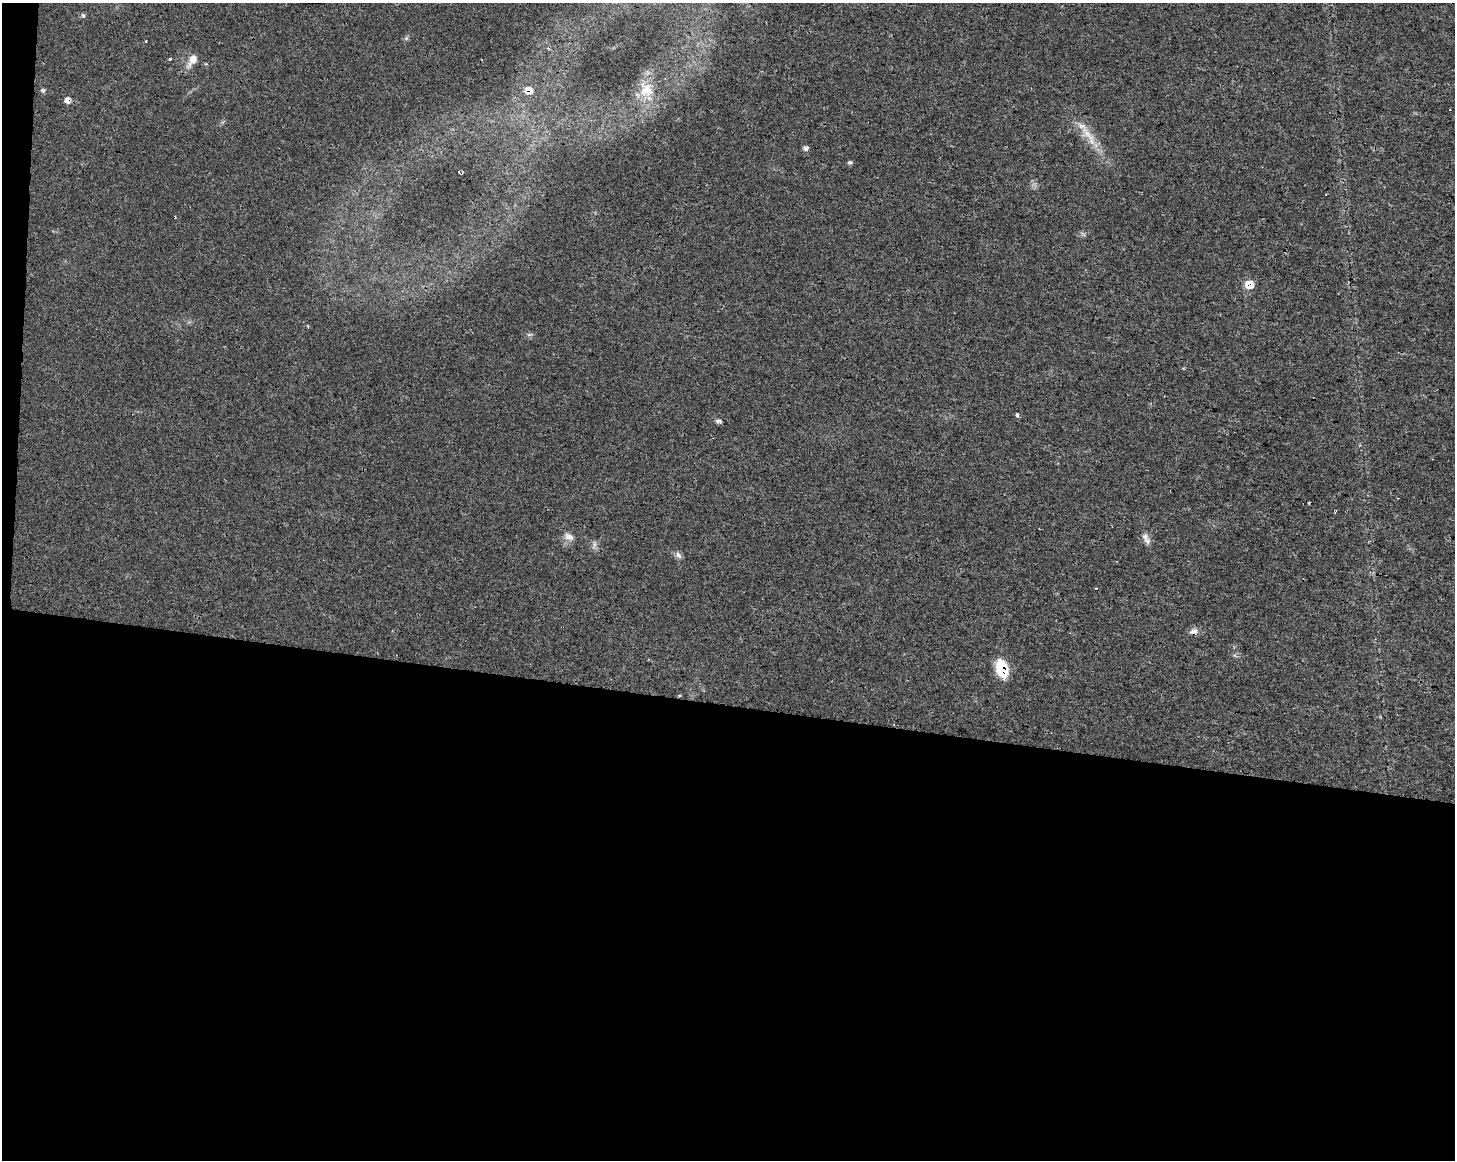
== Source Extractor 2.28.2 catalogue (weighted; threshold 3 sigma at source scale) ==
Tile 10 of 3 x 4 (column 1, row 4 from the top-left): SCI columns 282-1734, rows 1-1158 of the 4865 x 4639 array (HDU 1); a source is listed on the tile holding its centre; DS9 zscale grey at full resolution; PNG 1457 x 1162 px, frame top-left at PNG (2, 3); no overlay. Shown black and unused: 40% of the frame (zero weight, under 3 of 4 exposures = <1% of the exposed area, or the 3 px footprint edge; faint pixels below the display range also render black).
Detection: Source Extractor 2.28.2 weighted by HDU 2 'WHT'; one run over the whole footprint, this tile lists its part. Background 0.0168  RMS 0.0031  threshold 0.0137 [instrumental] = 3 sigma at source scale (4.5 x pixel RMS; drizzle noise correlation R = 1.50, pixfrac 1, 0.0396/0.0396 arcsec/px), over >= 5 px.
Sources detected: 26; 4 cosmic-ray / hot-pixel residue — not listed; the other 22 listed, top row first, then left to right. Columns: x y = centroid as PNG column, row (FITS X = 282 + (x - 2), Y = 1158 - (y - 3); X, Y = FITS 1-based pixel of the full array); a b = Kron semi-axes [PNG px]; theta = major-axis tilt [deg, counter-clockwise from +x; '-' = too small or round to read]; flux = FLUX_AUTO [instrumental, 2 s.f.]
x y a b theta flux
83 15 6 4 -64 0.5
549 47 5 3 - 0.42
170 59 3 3 - 1.5
192 60 18 9 59 2.8
43 90 6 5 - 0.49
529 90 8 8 - 2.8
646 90 22 18 53 7
67 100 7 7 - 1.2
1089 136 34 8 -56 5.6
806 148 7 6 - 0.84
850 162 6 5 - 0.53
1249 284 7 7 - 5
529 335 7 4 19 0.53
1017 415 3 3 - 2.8
718 421 9 5 -4 0.7
1335 511 4 3 - 0.36
1145 536 10 9 - 1.6
569 537 13 8 -28 1.7
678 555 10 6 -53 1.1
1194 631 12 7 13 1.4
1002 668 16 10 -72 11
679 695 3 3 - 1
Overlapping masked pixels (flux is a lower limit): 6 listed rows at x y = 549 47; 529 90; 67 100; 1249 284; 1002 668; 679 695